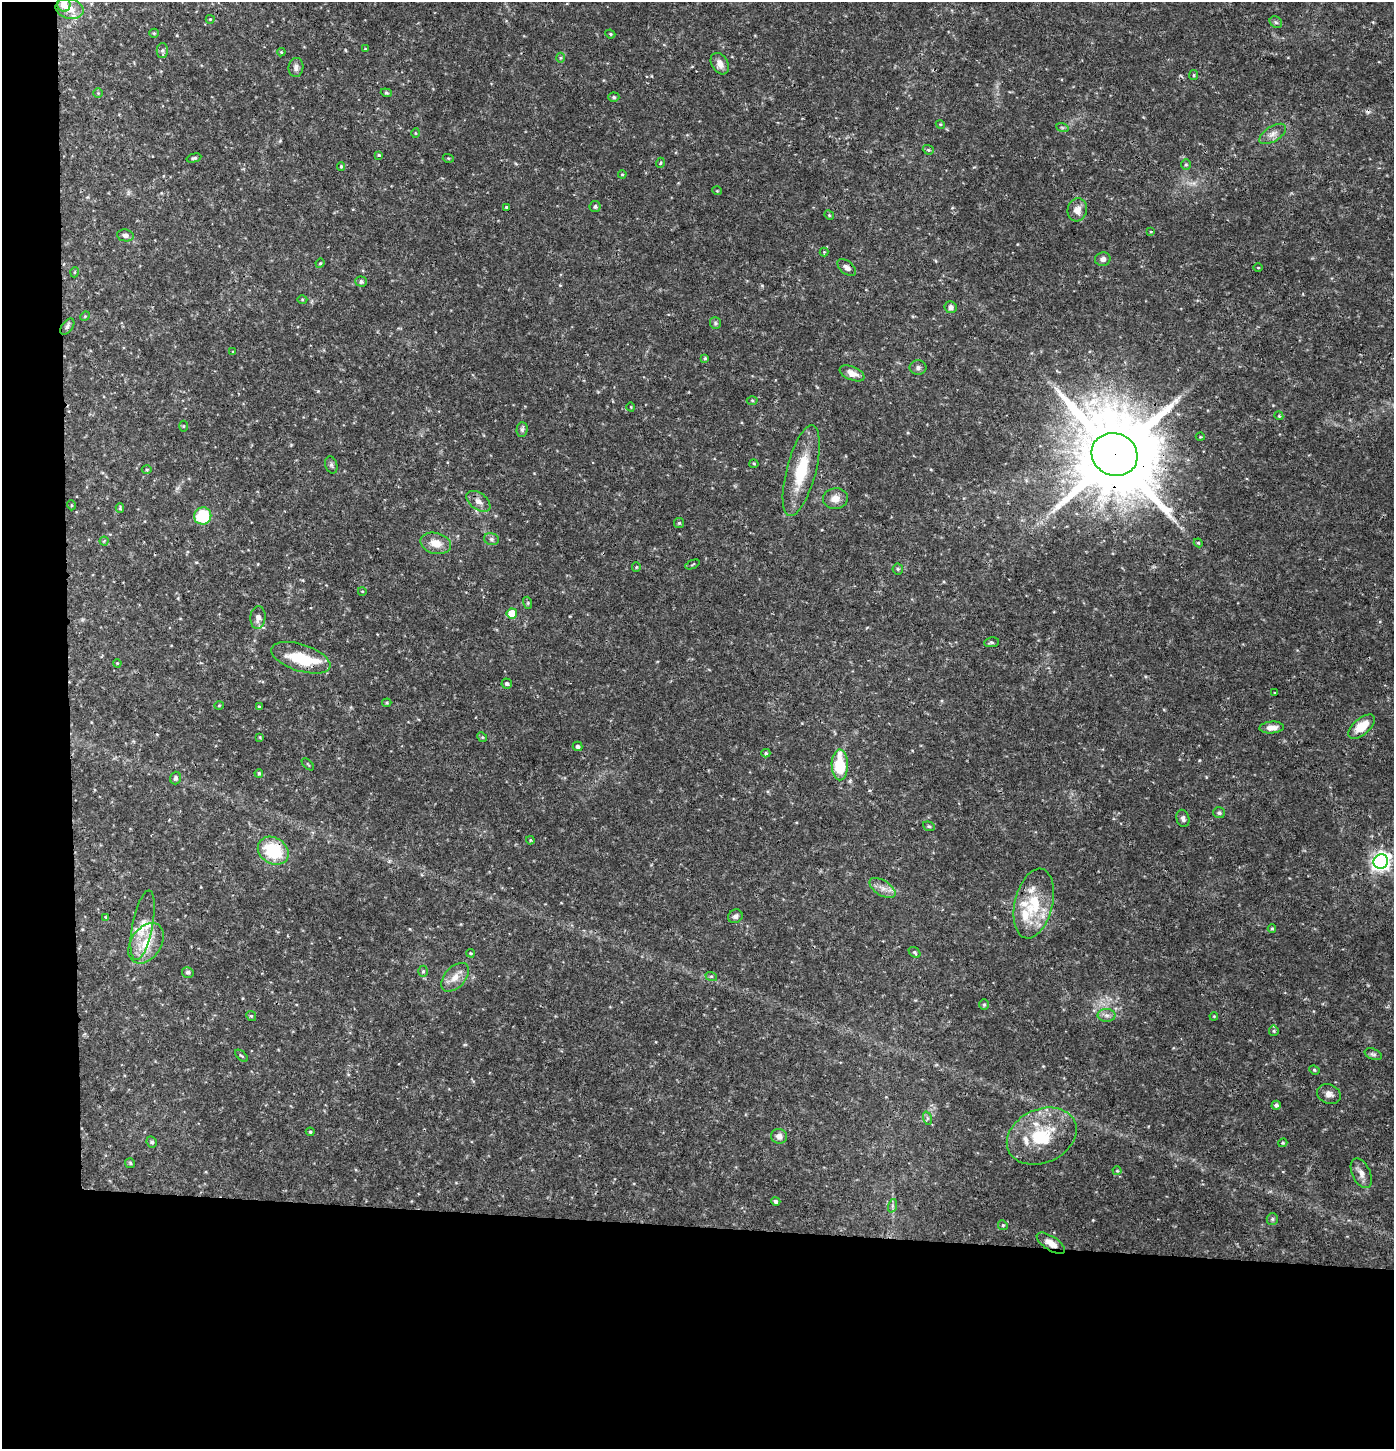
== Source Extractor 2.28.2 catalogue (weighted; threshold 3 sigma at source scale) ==
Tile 7 of 3 x 3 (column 1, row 3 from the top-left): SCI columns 214-1605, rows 2-1448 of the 4603 x 4354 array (HDU 1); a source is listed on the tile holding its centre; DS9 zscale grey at full resolution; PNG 1396 x 1451 px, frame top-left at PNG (2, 2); each listed source drawn as its Kron ellipse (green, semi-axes under 4 px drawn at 4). Shown black and unused: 19% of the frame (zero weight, under 3 of 4 exposures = <1% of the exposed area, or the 3 px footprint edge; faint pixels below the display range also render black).
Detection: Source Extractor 2.28.2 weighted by HDU 2 'WHT'; one run over the whole footprint, this tile lists its part. Background 0.0301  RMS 0.0037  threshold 0.0167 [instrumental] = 3 sigma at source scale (4.5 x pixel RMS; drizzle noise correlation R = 1.50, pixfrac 1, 0.0396/0.0396 arcsec/px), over >= 5 px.
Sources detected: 150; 1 cosmic-ray / hot-pixel residue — neither listed nor drawn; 9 inside a brighter listed object's ellipse — not listed separately; the other 140 listed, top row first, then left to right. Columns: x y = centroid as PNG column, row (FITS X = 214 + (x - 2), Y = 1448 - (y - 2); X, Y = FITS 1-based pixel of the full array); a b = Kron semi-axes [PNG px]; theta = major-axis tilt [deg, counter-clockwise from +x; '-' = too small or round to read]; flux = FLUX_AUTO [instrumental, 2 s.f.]
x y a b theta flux
64 5 7 6 - 4.9
69 9 14 9 -12 4.7
210 19 4 4 - 0.37
1276 22 7 5 -43 0.76
154 33 5 4 - 0.39
610 34 5 4 - 0.44
365 49 4 2 - 0.23
162 51 7 5 89 0.83
281 52 4 4 - 0.36
560 58 5 3 - 0.43
720 64 11 8 -57 2.7
296 67 9 7 82 1.5
1194 75 5 4 - 0.47
98 93 4 4 - 0.38
386 93 5 4 - 0.49
614 97 5 4 - 0.58
940 124 4 3 - 0.32
1062 127 6 4 -19 0.55
415 133 5 3 - 0.32
1273 134 15 7 31 2.3
928 150 6 4 -20 0.52
379 155 4 3 - 0.4
194 158 7 4 15 0.64
448 158 5 3 - 0.32
660 163 5 3 - 0.36
1186 165 5 4 - 0.55
341 166 4 3 - 0.41
622 174 4 4 - 0.38
717 191 5 3 - 0.31
507 207 3 3 - 0.56
595 207 5 5 - 0.75
1077 210 11 9 75 2.8
829 215 5 4 - 0.4
1151 231 3 2 - 0.57
125 235 8 6 -8 1.2
824 252 4 4 - 0.34
1103 259 8 6 11 1.5
320 263 5 4 - 0.44
847 268 11 6 -39 1.6
1258 268 5 3 - 0.29
75 272 5 3 - 0.35
361 281 5 5 - 0.86
302 299 5 3 - 0.36
950 307 6 6 - 1.3
85 316 5 4 - 0.35
715 323 6 5 - 0.68
67 326 9 5 53 0.97
233 352 4 3 - 0.29
705 358 4 4 - 0.45
918 368 8 7 - 1.1
852 373 13 6 -23 3.4
752 400 5 3 - 0.36
631 407 4 3 - 0.28
1279 416 4 3 - 0.34
183 426 5 3 - 0.33
522 429 7 5 89 0.77
1200 437 4 3 - 0.29
1115 454 23 21 -27 5700
754 464 4 4 - 0.39
331 465 9 6 -72 0.89
147 470 5 3 - 0.39
801 471 47 14 75 17
835 499 12 10 9 3.4
478 501 13 8 -36 2.5
71 505 5 3 - 0.34
120 508 5 3 - 0.45
203 516 9 8 - 17
679 523 5 5 - 0.52
491 539 8 6 -16 0.83
104 541 4 4 - 0.39
436 543 15 10 -14 4.8
1198 543 4 4 - 0.37
692 564 8 2 22 0.37
636 567 5 4 - 0.4
898 569 5 5 - 0.53
362 591 4 3 - 0.26
528 603 6 4 -73 0.48
512 613 5 5 - 7.3
258 618 11 7 85 2.2
991 642 7 5 8 0.76
301 658 31 13 -18 15
117 663 4 3 - 0.31
507 683 5 5 - 0.83
1275 693 3 2 - 0.32
387 703 5 4 - 0.46
219 706 5 3 - 0.32
259 707 4 3 - 0.6
1362 727 16 8 40 7
1272 728 12 6 4 2.5
260 737 4 3 - 0.34
482 737 5 4 - 0.41
578 746 5 4 - 0.98
766 753 4 4 - 0.5
308 764 7 3 -45 0.32
840 765 15 8 -90 15
259 773 4 4 - 0.56
175 778 6 5 - 0.82
1219 813 6 5 - 0.89
1183 818 9 6 -76 1.2
929 826 6 4 -20 0.55
530 840 4 4 - 0.4
273 851 16 13 -32 19
1381 861 7 7 - 160
882 888 15 7 -32 2.7
1034 903 35 19 76 16
735 916 7 6 - 1.1
106 917 4 4 - 0.32
143 925 35 10 79 6.9
1272 929 4 4 - 0.43
146 943 22 15 55 9.2
914 952 6 4 -40 0.75
471 953 4 3 - 0.39
423 971 5 4 - 0.59
188 972 6 5 - 0.77
711 976 6 4 -18 0.5
455 977 17 10 46 3.8
984 1005 5 4 - 0.48
1107 1015 9 6 -2 1.5
251 1016 5 4 - 0.47
1214 1016 4 3 - 0.31
1274 1031 5 5 - 0.54
1373 1054 9 5 -22 0.83
242 1056 8 3 -40 0.47
1314 1070 5 4 - 0.48
1329 1094 12 9 -20 2.1
1276 1105 4 4 - 0.87
927 1118 7 4 -72 0.66
310 1132 4 4 - 0.4
779 1136 8 7 - 2.3
1042 1136 36 26 24 20
152 1142 6 5 - 0.73
1283 1143 4 3 - 0.39
130 1163 5 5 - 0.57
1117 1171 4 4 - 0.37
1361 1173 16 9 -65 2.6
776 1201 4 4 - 0.94
892 1206 7 4 72 0.65
1272 1219 6 5 - 0.66
1003 1225 5 4 - 0.49
1051 1243 16 7 -33 3.5
Overlapping masked pixels (flux is a lower limit): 4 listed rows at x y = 847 268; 1115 454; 273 851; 1051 1243
Isophote crosses this tile's border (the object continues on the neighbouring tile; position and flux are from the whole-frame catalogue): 1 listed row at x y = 64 5